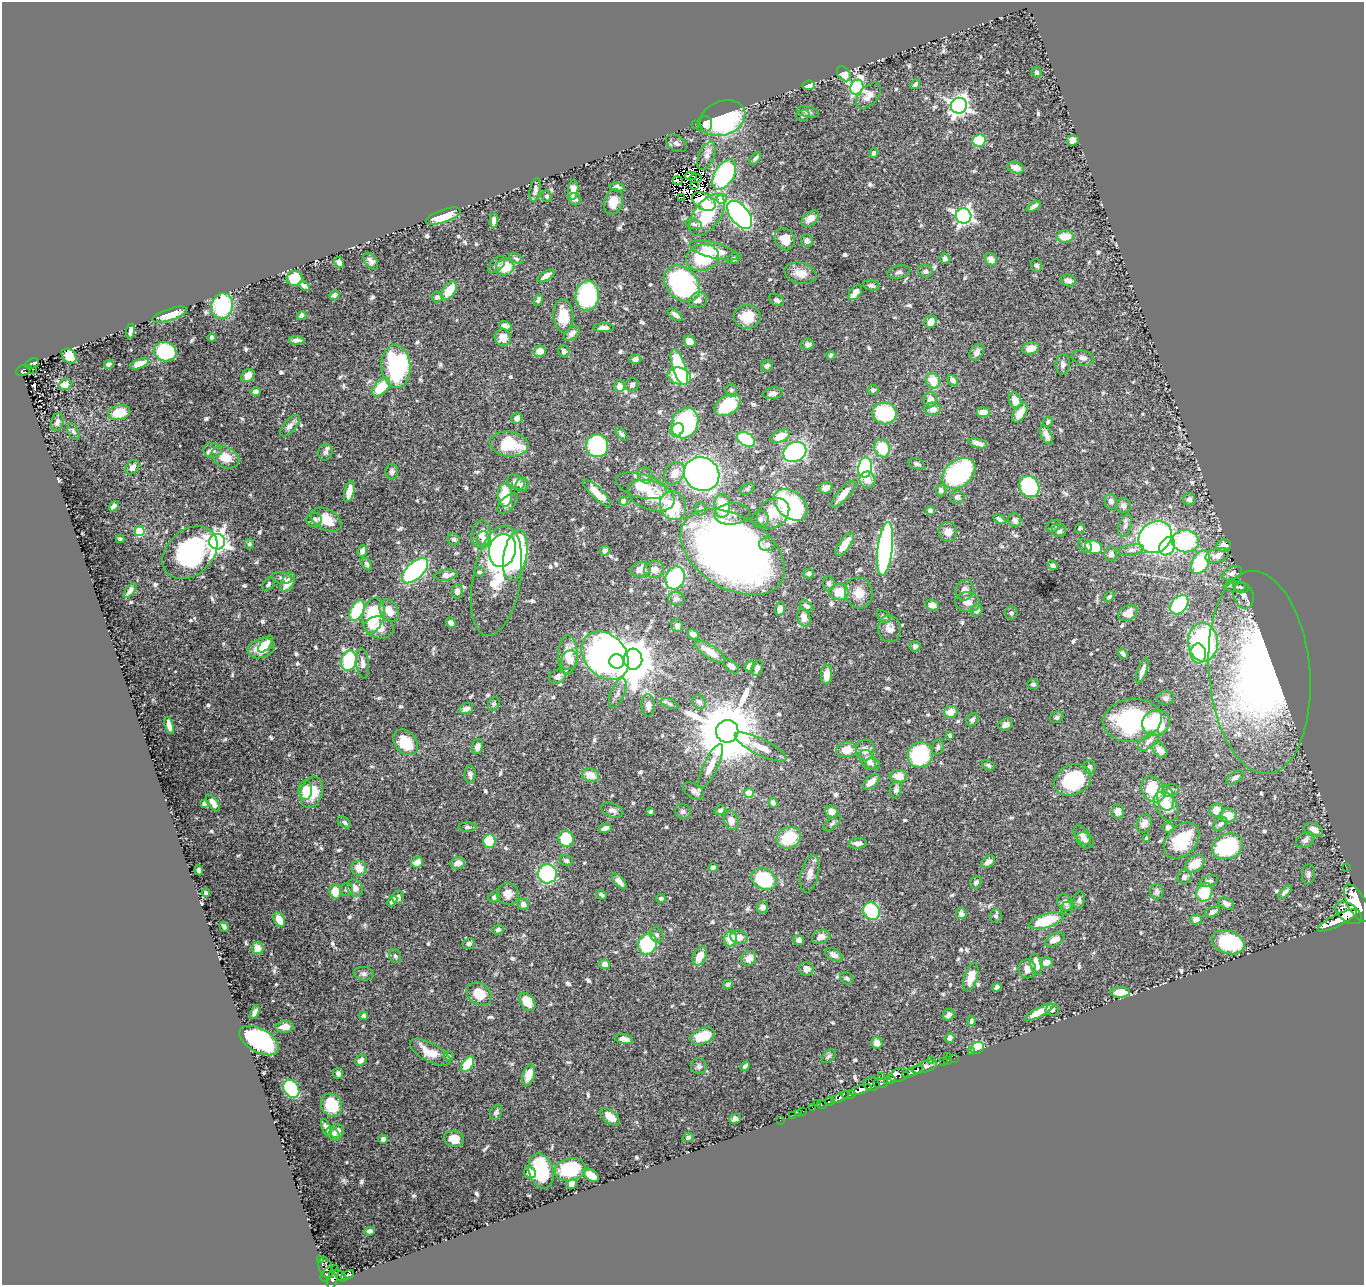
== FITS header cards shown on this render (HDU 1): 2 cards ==
NAXIS1  =                 1362
NAXIS2  =                 1283

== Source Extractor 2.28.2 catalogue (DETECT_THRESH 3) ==
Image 1362 x 1283 px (HDU 1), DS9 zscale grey, 1 PNG px = 1 image px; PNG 1366 x 1287 px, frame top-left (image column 1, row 1283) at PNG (2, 2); each listed source drawn as its Kron ellipse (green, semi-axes under 4 px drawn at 4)
Background 0.618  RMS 0.015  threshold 0.0436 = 3 sigma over >= 5 px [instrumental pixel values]
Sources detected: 702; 7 with non-positive FLUX_AUTO (blend fragments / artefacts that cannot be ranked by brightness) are neither listed nor drawn; of the other 695, the 500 brightest by FLUX_AUTO listed and drawn (195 fainter detections omitted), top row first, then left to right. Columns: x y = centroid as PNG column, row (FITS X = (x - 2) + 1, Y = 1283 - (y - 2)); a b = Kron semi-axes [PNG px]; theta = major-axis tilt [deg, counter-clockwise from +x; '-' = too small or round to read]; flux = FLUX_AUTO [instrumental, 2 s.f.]
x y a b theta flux
1037 72 5 5 - 2.2
844 74 8 6 -52 11
915 84 5 3 - 2.2
809 85 6 4 7 8.5
857 87 8 6 70 170
869 96 16 9 48 7.9
959 106 8 8 - 500
808 112 11 5 -14 3.2
803 115 7 5 20 2.8
723 118 23 17 21 140
696 124 3 2 - 110
705 125 8 7 - 4.9
979 140 7 6 - 32
1073 140 6 5 - 8.2
677 143 11 7 -31 3.8
874 153 5 4 - 3.3
707 156 15 7 67 6.5
755 158 7 4 49 2.8
1016 167 8 5 -18 6.3
724 175 17 9 58 110
691 176 5 2 - 2.4
695 178 6 3 3 2.2
677 181 5 2 - 2.1
695 185 3 2 - 2.2
617 187 7 4 -7 4.6
535 190 12 5 80 4
573 190 10 5 83 8.8
547 196 6 5 - 2.1
681 197 3 2 - 2.2
575 199 6 5 - 4.8
721 199 5 5 - 26
613 202 13 9 73 12
704 202 13 8 -30 12
1034 206 8 4 34 4.4
707 215 24 13 54 71
740 215 16 9 -51 310
443 216 18 6 19 27
963 216 8 7 - 350
810 219 10 6 41 9.7
494 221 7 4 86 5.5
694 224 8 5 -16 2.4
1065 236 8 6 1 18
785 239 11 9 -58 15
807 241 6 6 - 4.1
714 250 25 8 -15 24
703 258 16 13 15 54
945 258 5 5 - 3.1
516 259 8 4 -30 2.3
734 259 7 5 22 2.3
991 259 6 5 - 7.6
371 261 9 6 -55 4.1
339 263 6 4 -60 7.2
496 265 10 6 44 2.9
1036 265 6 5 - 2.7
505 267 9 8 - 23
926 271 7 6 - 3.3
899 272 11 6 12 3.5
800 273 16 10 -13 11
546 276 9 4 30 5.9
295 278 8 7 - 25
1068 280 7 5 -17 5.4
682 284 20 15 -48 150
304 286 6 4 -37 3.1
872 286 8 5 -12 2.9
449 291 10 6 54 25
855 293 9 5 51 11
334 295 5 4 - 2.5
587 296 15 12 85 120
437 297 5 5 - 2.9
538 300 6 4 66 2.9
698 300 10 7 25 6.3
776 300 8 5 -28 2.6
222 306 13 11 77 71
170 315 18 6 18 16
675 315 9 4 -37 4.2
302 316 5 4 - 4.9
563 316 16 10 -86 22
747 317 13 11 -1 21
931 322 6 6 - 8.6
506 326 7 4 -18 4.7
604 328 10 4 1 5.8
130 331 7 3 82 4.6
572 333 9 6 40 4
211 337 4 4 - 2.3
503 338 8 8 - 12
297 340 7 4 -1 4.6
690 341 6 5 - 10
807 344 6 5 - 3.8
1030 348 8 6 13 12
540 351 6 5 - 11
564 351 6 5 - 3.3
165 352 11 9 -18 64
977 352 9 6 54 4.5
831 355 4 4 - 3.1
69 356 8 6 -47 22
1083 358 11 7 -13 5.2
635 359 6 4 -1 4.2
32 363 7 5 22 140
109 364 5 4 - 3.2
139 364 10 4 20 12
1063 364 10 7 83 4.6
396 366 22 14 -86 140
767 366 6 5 - 3.2
679 367 19 6 -71 69
32 369 2 2 - 8.4
23 370 7 5 24 130
248 376 7 6 - 9.5
679 376 12 8 -13 70
953 380 6 4 -44 4
933 381 8 7 - 18
65 384 6 5 - 9.8
632 385 7 6 - 3
619 386 6 5 - 7.5
381 387 11 6 46 39
731 390 6 5 - 2.1
873 390 5 5 - 2.4
256 392 5 4 - 7.1
773 393 10 5 10 3.5
930 400 8 6 86 8.2
1015 400 8 6 -70 11
728 405 14 9 31 49
932 409 8 6 -3 7
119 412 11 7 13 22
983 412 7 5 5 9.1
884 413 12 11 - 66
1020 413 11 6 58 13
517 418 6 5 - 4.8
57 422 9 6 74 4.1
1048 422 5 5 - 2.3
685 423 16 13 66 150
290 426 13 6 49 5.4
677 430 7 6 - 24
73 431 9 5 -64 2.7
621 434 8 4 -50 2.1
1046 435 10 5 -65 5.3
780 436 10 5 24 17
746 439 10 6 -32 95
978 443 9 4 -16 7.8
509 444 19 12 -7 45
597 446 11 11 - 110
882 448 9 7 -70 32
213 450 9 7 -4 4.6
325 452 8 7 - 2.9
795 452 12 9 26 180
225 457 14 10 -24 16
917 464 8 5 -21 3.3
132 467 8 6 49 5.9
865 467 10 6 80 160
392 471 8 6 -89 3.4
674 473 12 9 56 12
959 473 18 13 39 150
702 474 18 16 -34 440
645 475 8 7 - 3.7
867 480 8 8 - 6.7
516 482 9 7 -32 5.5
522 485 7 6 - 5.2
641 486 26 11 -16 34
1029 487 11 9 -54 100
826 488 7 5 27 6.9
747 489 8 5 29 2.3
941 490 6 5 - 3.6
349 492 11 5 77 12
597 493 18 6 -44 17
843 494 17 5 49 12
505 495 12 7 89 32
651 495 24 14 -19 26
957 497 7 6 - 4.3
1189 499 6 6 - 3.8
624 501 4 4 - 23
1111 501 7 6 - 4.4
508 503 13 7 43 6.1
791 505 19 13 -41 190
1123 505 7 7 - 4.6
114 506 6 4 49 5.3
673 506 15 13 -67 53
722 506 12 8 90 38
701 509 6 6 - 3.1
930 511 5 4 - 3.2
773 513 17 14 38 27
732 514 18 11 5 8.7
760 519 8 8 - 4
999 519 6 4 -28 3
314 520 7 7 - 3.7
326 520 16 10 -29 19
1015 520 7 6 - 5.1
1054 526 8 5 21 2.2
1125 526 11 6 72 4.5
1080 528 5 4 - 2.1
140 531 5 5 - 52
1059 531 7 6 - 3.8
948 532 9 9 - 8
481 534 14 9 83 9
1155 537 17 15 37 250
120 539 4 3 - 2.2
454 539 6 5 - 2.5
484 539 8 7 - 5.3
1185 541 13 11 -8 110
217 542 8 8 - 650
249 544 5 5 - 2.3
767 544 8 7 - 2.8
845 544 13 5 55 14
1224 545 7 6 - 7.6
1085 546 8 5 -42 3.2
1167 546 10 7 59 45
1094 547 9 6 -26 34
885 549 27 7 83 280
502 550 17 13 73 490
1131 550 13 5 9 4
362 551 6 4 69 4.4
605 551 5 4 - 3.6
733 552 57 36 -32 810
190 553 31 22 41 140
1111 554 7 6 - 5.3
515 555 26 11 80 180
1217 555 12 7 16 9.2
1200 562 12 8 61 70
367 564 7 4 -63 2.3
1053 565 5 4 - 2.8
641 569 10 7 14 5.7
654 569 10 8 8 6.7
415 571 16 8 43 190
479 572 5 4 - 2.3
1232 573 11 6 22 5.1
809 574 5 5 - 2.2
446 575 11 5 9 7.5
282 578 10 6 -12 2.8
675 578 11 9 69 86
497 581 56 24 80 54
287 582 11 6 59 12
829 583 7 5 -86 3.1
268 584 7 5 51 2.2
1235 587 10 5 1 3.5
1241 587 8 5 -14 2.8
130 590 9 4 51 4.2
965 590 10 9 - 7.8
457 591 7 5 88 5.4
839 592 9 8 - 20
859 593 15 14 - 14
1244 596 13 10 -72 7.2
1109 597 6 4 44 2.4
676 598 8 6 -3 3.7
968 602 12 10 -9 8
932 605 7 5 -15 8.1
1179 605 11 7 49 84
806 606 7 4 -29 2.7
780 609 7 4 71 7.3
977 610 6 5 - 4.3
357 611 11 6 61 54
389 611 12 9 -60 13
1011 613 6 6 - 2.1
1128 613 10 7 31 11
373 615 18 11 77 67
884 616 8 5 -39 2.3
804 617 9 6 -72 7
451 623 5 4 - 4.7
677 626 6 5 - 4.5
379 627 15 11 -8 13
890 629 13 11 -82 7.9
693 634 6 4 -31 8.3
1203 642 19 15 -85 170
265 644 10 5 52 8.7
915 646 5 5 - 3
261 648 14 9 18 24
710 652 17 6 -33 14
1198 653 10 7 -84 65
1123 654 6 3 -52 2.9
568 655 19 9 87 18
605 656 27 20 -48 490
633 659 10 9 - 2800
349 660 10 7 79 74
569 660 10 8 68 8.7
617 661 7 7 - 67
363 663 15 6 -83 6.2
731 666 9 5 -41 3.7
750 666 6 4 53 6.8
757 668 8 5 72 3.7
1142 671 13 4 70 5.8
1259 672 102 50 -85 520
826 675 10 5 87 10
557 677 8 7 - 5
1033 684 6 5 - 2.6
618 693 16 7 67 4.4
1166 698 8 7 - 3.5
699 702 7 6 - 3.9
494 704 7 5 62 2
669 704 9 4 -21 2
648 705 11 7 -88 6.1
466 709 7 5 19 5.4
951 712 7 6 - 13
1057 717 7 5 27 2.3
972 720 7 5 57 3.2
1132 720 29 21 8 120
1156 723 14 12 24 82
1006 725 7 5 21 5.2
169 726 9 4 -74 7.2
727 731 11 11 - 10000
950 735 4 4 - 2.5
1149 741 13 6 40 5.2
406 742 14 10 -48 29
477 747 8 5 70 6.2
761 747 28 8 -26 16
938 747 8 5 69 2.6
846 750 10 7 6 16
865 750 10 9 - 6.7
1160 750 9 6 -51 6.7
920 755 13 12 - 86
868 760 11 7 -59 7.5
873 764 7 5 -25 2.1
988 765 6 5 - 2.4
711 766 24 7 64 13
1089 767 7 6 - 2.7
470 775 9 5 -88 3.6
590 775 9 6 -20 13
898 776 9 6 -1 13
1235 778 10 5 35 4
1073 780 19 15 27 59
871 782 10 5 43 10
896 789 8 6 75 4
1153 789 14 11 -58 37
305 790 9 7 89 21
1170 790 8 6 18 3.8
694 791 11 7 -33 5.6
311 792 16 11 73 28
749 793 5 4 - 31
1165 798 13 8 -78 9
213 803 10 4 -54 6.4
773 803 5 4 - 5
204 804 4 3 - 3.5
1166 806 16 10 -58 21
612 810 12 7 -21 4.8
720 810 6 5 - 2.8
1216 810 7 6 - 11
651 812 4 4 - 2.6
683 812 8 7 - 3.1
831 812 6 5 - 10
1118 812 7 6 - 7.6
1228 816 8 6 -4 18
731 820 10 7 -70 9.6
344 822 7 5 -39 2.6
832 823 10 5 40 2.3
1144 824 9 7 62 6.4
1220 824 8 5 35 2.9
468 827 9 4 -1 2.4
605 828 7 4 15 4.7
1168 828 5 5 - 3.5
1314 830 10 6 -21 9.3
1082 835 11 6 -52 5.6
789 838 12 10 24 37
1147 838 4 3 - 2.9
566 839 8 7 - 45
1085 840 9 7 -38 4.9
1305 840 10 7 35 4.7
489 841 6 6 - 26
1181 841 21 14 47 43
858 843 9 5 4 6.1
1228 846 16 12 20 90
566 860 7 5 -16 2.8
417 862 6 5 - 9.6
988 862 7 5 36 5.4
458 863 7 5 12 9.4
1195 864 11 7 35 18
1346 867 2 2 - 8.5
359 868 7 7 - 13
713 868 4 4 - 11
199 870 5 4 - 3.6
547 874 9 9 - 130
810 874 19 9 76 7.7
1308 874 10 6 84 3.2
1184 877 7 6 - 3.4
764 879 13 10 -27 72
619 881 10 4 -49 5.4
1209 881 9 5 18 3.4
976 882 6 5 - 3.1
355 888 9 7 -51 6.9
346 889 6 6 - 2.9
335 892 7 6 - 18
1157 892 7 6 - 2.9
1204 892 10 7 64 49
1285 892 8 4 45 3.6
206 893 4 4 - 3.3
508 894 11 10 - 10
602 895 5 3 - 2.4
398 897 7 5 82 3.9
494 897 6 5 - 3.3
661 898 5 4 - 2.3
1079 900 9 5 80 2.4
392 901 6 4 53 3.8
1065 902 8 7 - 5.6
1357 903 21 9 -62 7300
523 904 6 5 - 5.8
1226 904 8 5 -25 5.4
762 907 6 5 - 4.2
1067 908 6 6 - 2
871 911 9 8 - 90
1213 912 8 5 25 4.1
1348 913 15 9 -35 3400
961 914 5 5 - 5
996 916 7 5 -89 2.5
1196 919 6 5 - 5.2
279 920 8 5 -61 11
1337 920 22 5 26 3300
1046 921 18 7 16 47
224 927 5 3 - 2.7
498 930 6 5 - 3.1
657 935 8 6 -63 2.7
739 937 9 6 -8 9.6
821 937 9 7 22 7.5
730 939 7 6 - 19
1055 939 11 6 29 9.3
799 940 5 5 - 4
1228 942 17 11 -18 77
469 944 6 5 - 4
647 944 11 9 68 69
258 948 6 6 - 8.7
834 955 9 5 -29 6.1
395 956 7 5 -63 2.3
700 956 10 6 64 14
749 958 8 7 - 9.4
1046 963 6 5 - 8.2
605 964 5 4 - 8.7
1036 964 10 5 -76 13
806 969 7 6 - 6.5
1027 969 9 8 - 6.7
364 974 10 6 -8 3.2
971 977 15 6 73 16
847 978 7 5 -30 2.2
728 984 5 4 - 3
997 987 4 4 - 4
1120 992 10 5 0 19
479 994 13 10 -37 22
527 1002 10 6 -52 21
1052 1010 7 6 - 4.1
255 1012 7 4 65 4.1
1039 1012 16 4 28 16
949 1015 6 5 - 3.6
364 1016 4 4 - 5.6
971 1021 5 4 - 2.3
285 1027 9 6 6 9.4
703 1036 13 7 22 27
950 1038 5 4 - 3.8
624 1039 9 5 -12 5.1
259 1040 22 11 -29 120
877 1043 6 5 - 6.7
977 1048 7 5 40 81
430 1052 22 9 -28 20
971 1052 2 2 - 13
448 1056 5 5 - 2.1
828 1056 8 5 40 2.2
947 1056 3 2 - 23
954 1058 2 2 - 13
361 1060 6 5 - 4.4
947 1060 3 2 - 28
931 1061 3 2 - 59
943 1061 4 2 - 28
468 1064 9 5 57 39
699 1066 8 8 - 3.4
745 1066 5 3 - 2.7
925 1067 13 5 19 1400
913 1072 11 4 23 1200
338 1074 5 5 - 3.3
529 1075 11 6 73 13
898 1075 10 6 18 580
882 1077 3 3 - 120
890 1080 6 4 25 560
881 1083 7 5 5 490
872 1084 8 6 -1 1200
291 1089 10 7 -59 95
860 1090 11 4 18 1800
849 1095 7 3 5 360
840 1097 10 4 26 1000
830 1101 4 3 - 240
817 1104 2 2 - 8.4
822 1104 4 3 - 160
331 1105 12 10 -61 35
813 1108 4 2 - 28
803 1111 2 2 - 11
496 1112 8 5 60 3.3
799 1113 2 2 - 5.4
792 1115 2 2 - 8.1
610 1117 11 6 -39 13
735 1119 5 5 - 3.9
780 1120 2 2 - 6.5
326 1128 9 4 -68 6.5
337 1131 7 6 - 6.5
333 1134 8 5 -48 4.2
688 1137 5 4 - 2.2
383 1139 4 4 - 3.6
454 1139 10 8 -12 15
570 1170 16 11 11 57
541 1171 18 12 -75 64
530 1173 6 5 - 8.8
591 1175 9 5 -32 12
572 1184 5 4 - 7.2
370 1231 5 4 - 3.7
321 1259 3 3 - 25
326 1268 11 7 -69 250
327 1274 8 5 51 370
347 1275 7 3 23 180
341 1276 7 3 -47 230
333 1277 13 4 77 600
At the frame edge (FLAGS 8, measured only in part): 1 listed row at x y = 1357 903
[195 fainter detections neither listed nor drawn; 7 non-positive-flux detections neither listed nor drawn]